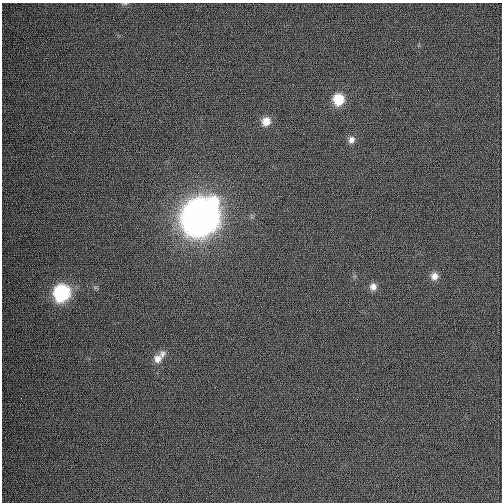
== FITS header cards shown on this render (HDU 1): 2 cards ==
NAXIS1  =                  500 / length of data axis 1
NAXIS2  =                  500 / length of data axis 2

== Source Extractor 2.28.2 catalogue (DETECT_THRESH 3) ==
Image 500 x 500 px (HDU 1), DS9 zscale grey, 1 PNG px = 1 image px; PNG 504 x 504 px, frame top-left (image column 1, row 500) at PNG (2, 3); no overlay
Background 1080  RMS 30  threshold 89.2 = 3 sigma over >= 5 px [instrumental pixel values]
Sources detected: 10; all 10 listed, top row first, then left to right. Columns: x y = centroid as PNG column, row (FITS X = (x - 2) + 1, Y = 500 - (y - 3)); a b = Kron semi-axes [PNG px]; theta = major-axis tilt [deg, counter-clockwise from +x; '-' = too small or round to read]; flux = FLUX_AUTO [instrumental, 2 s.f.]
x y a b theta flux
125 4 8 3 13 2.6e+03
338 99 11 10 - 4.9e+04
266 121 10 9 - 2.1e+04
351 140 9 8 - 9.7e+03
200 217 17 15 53 4.5e+06
434 276 9 9 - 1.4e+04
373 287 9 9 - 1.2e+04
62 293 12 11 - 2.1e+05
162 354 11 8 60 1.0e+04
157 359 11 10 - 1.6e+04
At the frame edge (FLAGS 8, measured only in part): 1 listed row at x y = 125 4